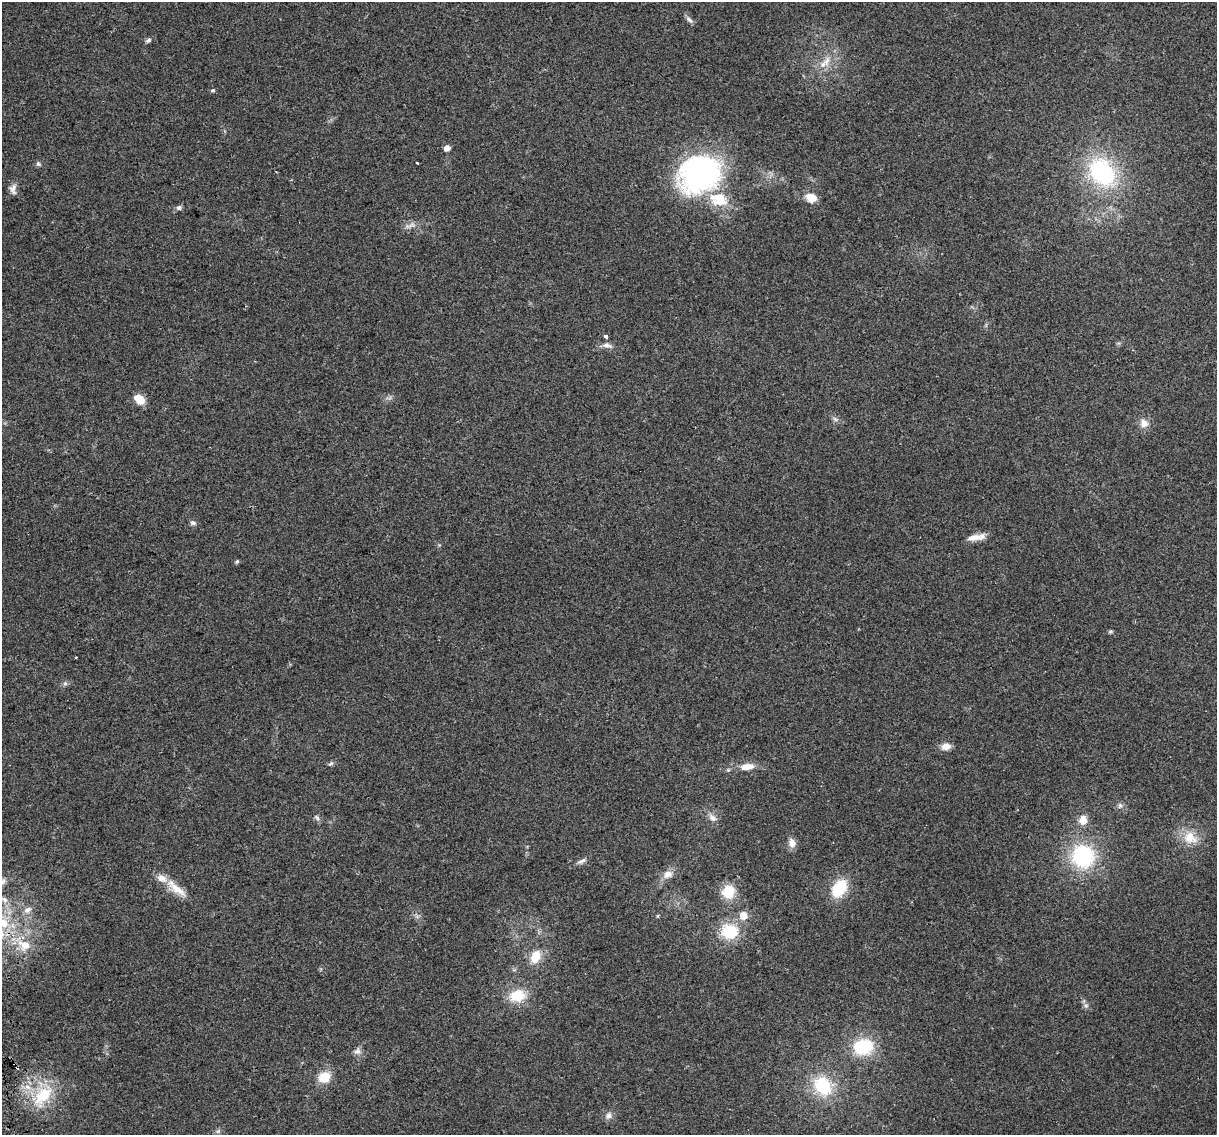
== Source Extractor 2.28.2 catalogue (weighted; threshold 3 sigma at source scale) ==
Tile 7 of 4 x 4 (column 3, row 2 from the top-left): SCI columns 2463-3677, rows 2343-3475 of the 4924 x 4639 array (HDU 1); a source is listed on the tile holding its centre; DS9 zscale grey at full resolution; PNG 1219 x 1137 px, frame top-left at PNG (2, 2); no overlay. Shown black and unused: <1% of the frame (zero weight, under 2 of 3 exposures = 2% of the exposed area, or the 3 px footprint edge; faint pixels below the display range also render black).
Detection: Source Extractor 2.28.2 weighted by HDU 2 'WHT'; one run over the whole footprint, this tile lists its part. Background 0.103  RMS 0.01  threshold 0.0454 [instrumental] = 3 sigma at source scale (4.5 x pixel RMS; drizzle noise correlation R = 1.50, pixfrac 1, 0.0396/0.0396 arcsec/px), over >= 5 px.
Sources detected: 56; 2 inside a brighter listed object's ellipse — not listed separately; the other 54 listed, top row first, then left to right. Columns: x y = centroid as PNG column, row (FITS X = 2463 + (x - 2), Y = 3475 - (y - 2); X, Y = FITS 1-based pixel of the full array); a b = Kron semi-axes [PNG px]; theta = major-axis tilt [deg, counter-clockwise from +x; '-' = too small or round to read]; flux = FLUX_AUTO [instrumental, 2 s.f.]
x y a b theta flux
689 20 12 5 -38 3.1
148 40 8 5 25 2.5
826 61 15 8 59 8.7
213 90 5 5 - 1.6
447 148 5 4 - 8.5
417 163 3 2 - 1.4
38 164 7 6 - 2
1102 172 36 27 -49 100
700 173 44 37 16 230
13 189 15 8 87 5
811 198 12 10 -22 12
179 208 6 5 - 3.1
410 225 17 4 18 4.3
606 336 3 3 - 24
607 345 12 7 -9 4.9
139 399 12 8 -41 13
835 419 8 4 -44 2.4
1144 423 10 10 - 7.8
193 523 8 5 -18 2.6
976 537 21 7 9 9.9
237 561 5 4 - 1.5
1110 632 6 4 19 1.3
76 657 3 3 - 1.3
65 683 6 6 - 2.1
946 746 11 8 6 7.7
331 764 8 5 33 1.9
747 767 15 7 7 12
1120 805 8 6 -90 2.5
317 817 8 6 -49 2.4
712 818 12 8 -51 5.4
1083 820 10 9 - 10
1190 838 19 16 -30 18
792 843 11 8 -76 6.5
1083 856 26 25 - 82
582 861 14 5 25 3.5
668 874 14 10 22 8.1
176 888 36 10 -40 17
839 888 20 13 55 34
728 892 15 14 - 22
27 910 11 7 37 4.6
743 916 6 5 - 17
3 923 16 12 -40 20
729 931 16 14 -3 38
24 945 20 12 -26 17
535 957 15 10 66 17
517 996 19 14 8 25
1086 1006 6 6 - 2.3
863 1047 19 15 17 49
357 1051 10 8 8 4.1
324 1077 15 12 30 16
823 1086 22 17 -54 47
43 1095 34 18 45 37
608 1116 10 8 71 4.3
218 1131 7 4 18 1.8
Overlapping masked pixels (flux is a lower limit): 1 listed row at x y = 24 945
Isophote crosses this tile's border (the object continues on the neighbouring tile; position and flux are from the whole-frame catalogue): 2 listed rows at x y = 3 923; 24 945